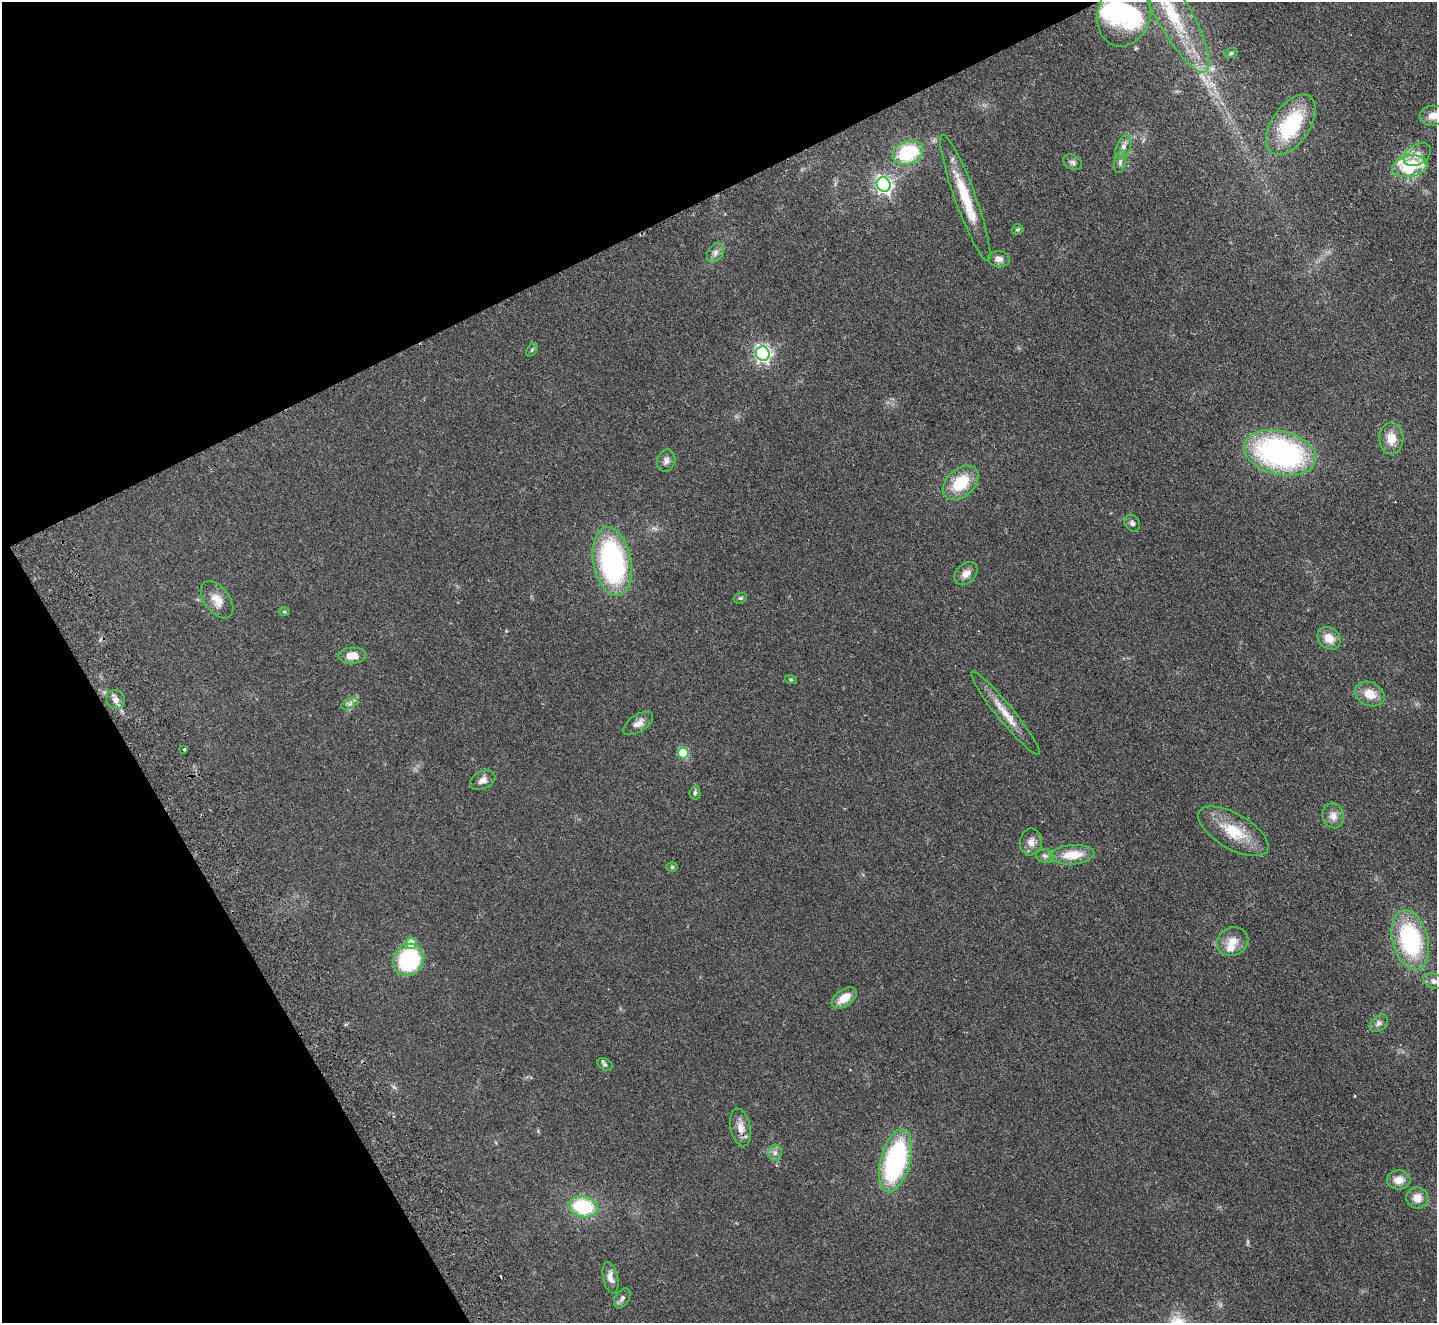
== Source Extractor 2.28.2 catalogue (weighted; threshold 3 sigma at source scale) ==
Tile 5 of 4 x 4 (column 1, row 2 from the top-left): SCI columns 52-1486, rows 2963-4283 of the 5845 x 5791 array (HDU 1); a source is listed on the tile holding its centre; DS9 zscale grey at full resolution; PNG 1439 x 1325 px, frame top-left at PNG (2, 2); each listed source drawn as its Kron ellipse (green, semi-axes under 4 px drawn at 4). Shown black and unused: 26% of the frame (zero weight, under 2 of 3 exposures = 3% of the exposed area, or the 3 px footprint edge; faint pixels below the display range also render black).
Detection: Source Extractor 2.28.2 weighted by HDU 2 'WHT'; one run over the whole footprint, this tile lists its part. Background 0.102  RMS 0.0081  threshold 0.0365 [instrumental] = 3 sigma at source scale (4.5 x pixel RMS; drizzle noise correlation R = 1.50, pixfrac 1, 0.05/0.05 arcsec/px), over >= 5 px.
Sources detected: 67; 1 inside a brighter object's white glare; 2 cosmic-ray / hot-pixel residue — neither listed nor drawn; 2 inside a brighter listed object's ellipse — not listed separately; the other 62 listed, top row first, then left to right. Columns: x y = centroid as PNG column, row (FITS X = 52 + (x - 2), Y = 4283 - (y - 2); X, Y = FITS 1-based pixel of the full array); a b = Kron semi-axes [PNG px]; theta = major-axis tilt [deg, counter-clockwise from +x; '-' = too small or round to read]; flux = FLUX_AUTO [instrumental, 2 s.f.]
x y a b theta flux
1124 13 34 26 74 54
1173 13 67 17 -60 60
1231 53 6 4 17 1.3
1433 116 14 10 6 7.2
1291 125 34 19 55 59
1123 147 13 7 67 4.3
908 153 16 11 23 50
1417 155 14 10 33 7.4
1073 162 10 7 -30 2.7
1120 162 11 5 80 2.7
1410 166 18 10 10 45
884 185 7 7 - 280
965 198 67 10 -70 34
1017 229 6 5 - 1.3
715 253 10 7 59 3.6
999 259 11 8 -6 4.6
532 350 7 4 54 1.2
763 354 7 7 - 250
1391 438 16 12 -90 11
1280 453 37 21 -13 190
666 461 11 9 73 3.9
961 483 21 13 43 28
1132 523 9 7 -58 2.5
612 562 35 19 -80 140
966 574 13 9 43 5.9
740 598 7 5 19 1.3
217 600 21 12 -53 9.9
284 612 6 4 0 0.83
1329 638 12 10 -42 11
352 656 14 8 2 10
791 680 6 4 -19 0.85
1370 694 15 11 -26 12
116 700 10 9 - 4.1
350 704 9 4 22 2.2
1005 713 53 8 -51 15
638 723 17 8 32 5.9
184 749 3 2 - 0.67
683 753 5 5 - 38
483 780 13 9 27 4.5
695 793 6 5 - 1.5
1333 816 12 10 -76 5.9
1233 831 39 17 -30 28
1031 842 13 11 81 6.3
1072 855 22 9 5 18
1045 856 9 6 -20 2.7
672 867 5 5 - 1.2
1410 940 30 18 -76 91
1232 942 16 14 24 10
411 943 6 5 - 18
409 960 16 14 63 67
1434 981 11 7 -23 3.5
844 998 14 8 36 11
1379 1023 10 7 42 3.1
605 1064 8 5 -32 1.9
741 1127 19 10 -77 7.8
775 1153 8 6 89 2.8
895 1161 32 14 75 120
1399 1180 12 9 2 8.3
1417 1198 11 10 - 8
583 1207 15 10 -13 46
611 1278 16 7 -77 5.5
622 1298 11 6 58 2.6
Isophote crosses this tile's border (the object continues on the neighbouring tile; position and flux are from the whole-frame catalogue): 3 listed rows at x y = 1173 13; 1433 116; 1434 981